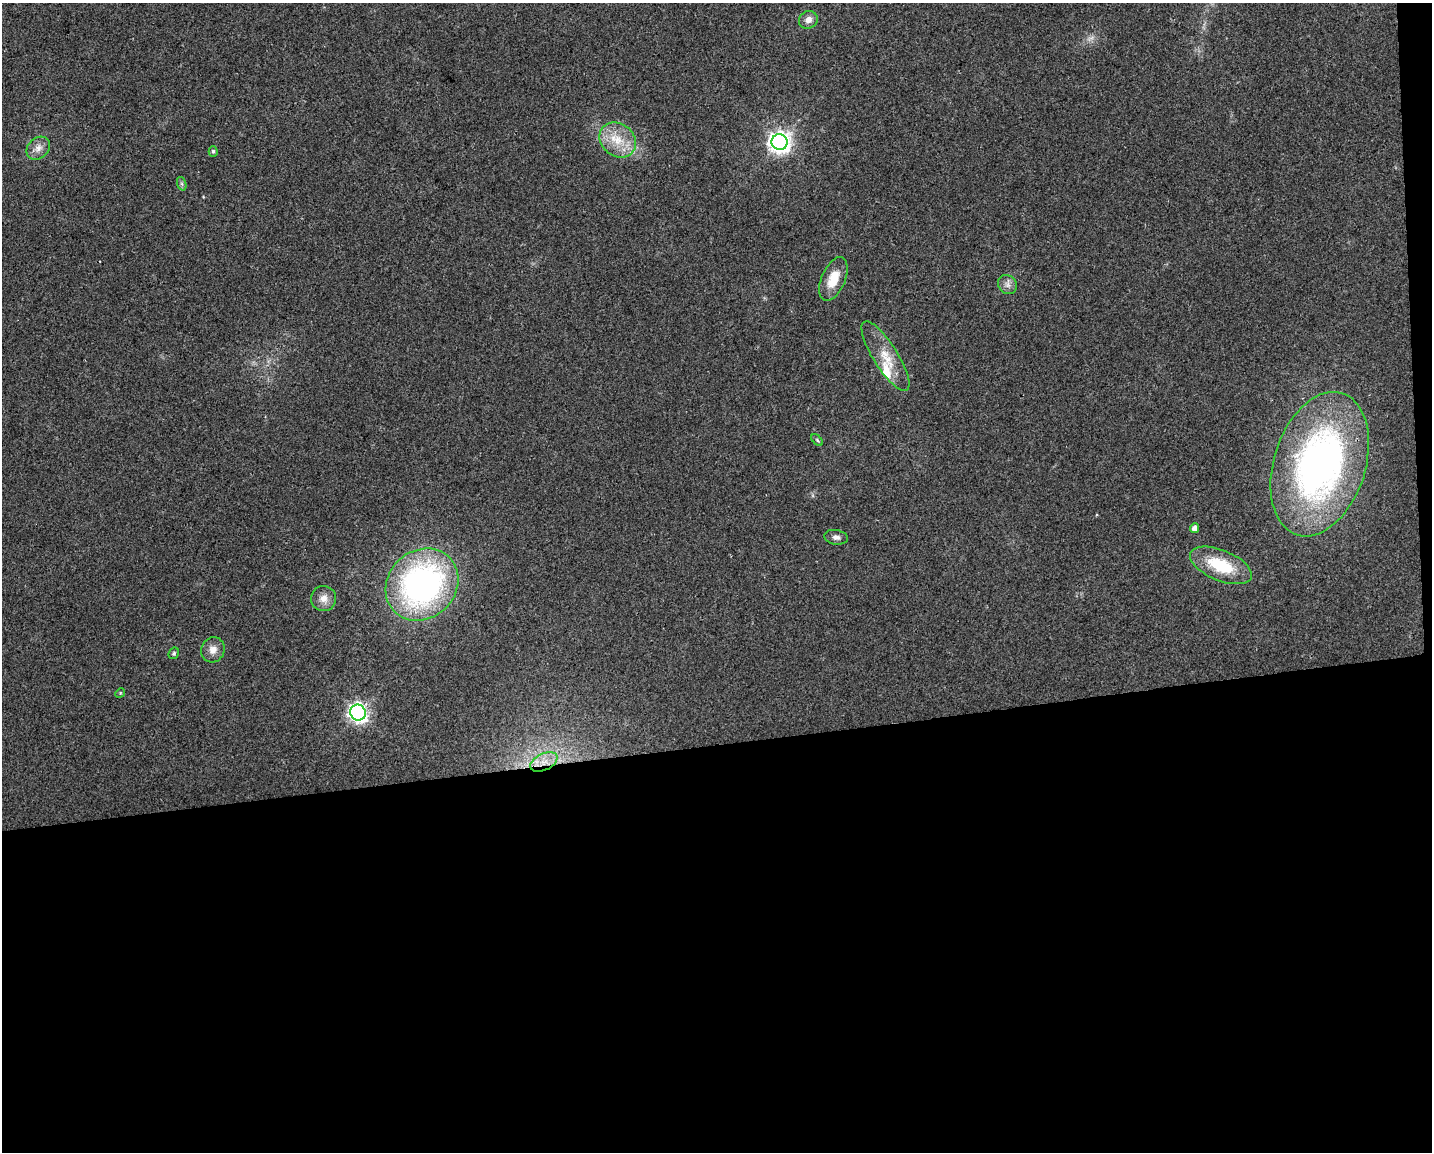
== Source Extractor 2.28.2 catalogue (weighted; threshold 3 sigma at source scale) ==
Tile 12 of 3 x 4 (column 3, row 4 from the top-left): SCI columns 2871-4300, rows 1-1150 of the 4352 x 4599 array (HDU 1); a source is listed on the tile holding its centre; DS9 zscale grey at full resolution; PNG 1434 x 1154 px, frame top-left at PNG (2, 3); each listed source drawn as its Kron ellipse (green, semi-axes under 4 px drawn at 4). Shown black and unused: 36% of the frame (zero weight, under 2 of 3 exposures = <1% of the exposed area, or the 3 px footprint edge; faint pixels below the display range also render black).
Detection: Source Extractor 2.28.2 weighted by HDU 2 'WHT'; one run over the whole footprint, this tile lists its part. Background 0.0444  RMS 0.0069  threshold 0.0309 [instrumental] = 3 sigma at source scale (4.5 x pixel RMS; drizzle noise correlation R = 1.50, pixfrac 1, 0.0396/0.0396 arcsec/px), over >= 5 px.
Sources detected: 23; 1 too faint to see at this stretch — neither listed nor drawn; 1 inside a brighter listed object's ellipse — not listed separately; the other 21 listed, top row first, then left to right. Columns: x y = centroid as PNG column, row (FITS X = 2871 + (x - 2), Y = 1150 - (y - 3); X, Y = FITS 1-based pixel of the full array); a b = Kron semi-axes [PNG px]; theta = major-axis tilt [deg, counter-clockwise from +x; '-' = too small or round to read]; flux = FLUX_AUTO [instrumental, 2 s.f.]
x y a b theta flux
808 20 10 8 28 4.4
618 140 19 16 -39 17
779 142 8 8 - 430
38 148 13 10 43 5.5
213 151 5 4 - 1.3
182 184 7 4 -71 1.4
833 279 23 12 67 15
1007 285 10 9 - 3.5
885 356 40 12 -58 17
817 440 7 4 -46 1.1
1320 464 74 46 72 290
1195 528 5 4 - 5.2
836 537 12 7 -10 3.2
1221 565 33 15 -23 32
422 584 39 33 43 210
323 599 12 12 - 6.2
213 650 13 11 66 5.8
174 653 6 5 - 1.1
120 693 5 4 - 0.73
358 712 8 7 - 280
544 762 14 8 25 8.1
Overlapping masked pixels (flux is a lower limit): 1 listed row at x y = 544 762